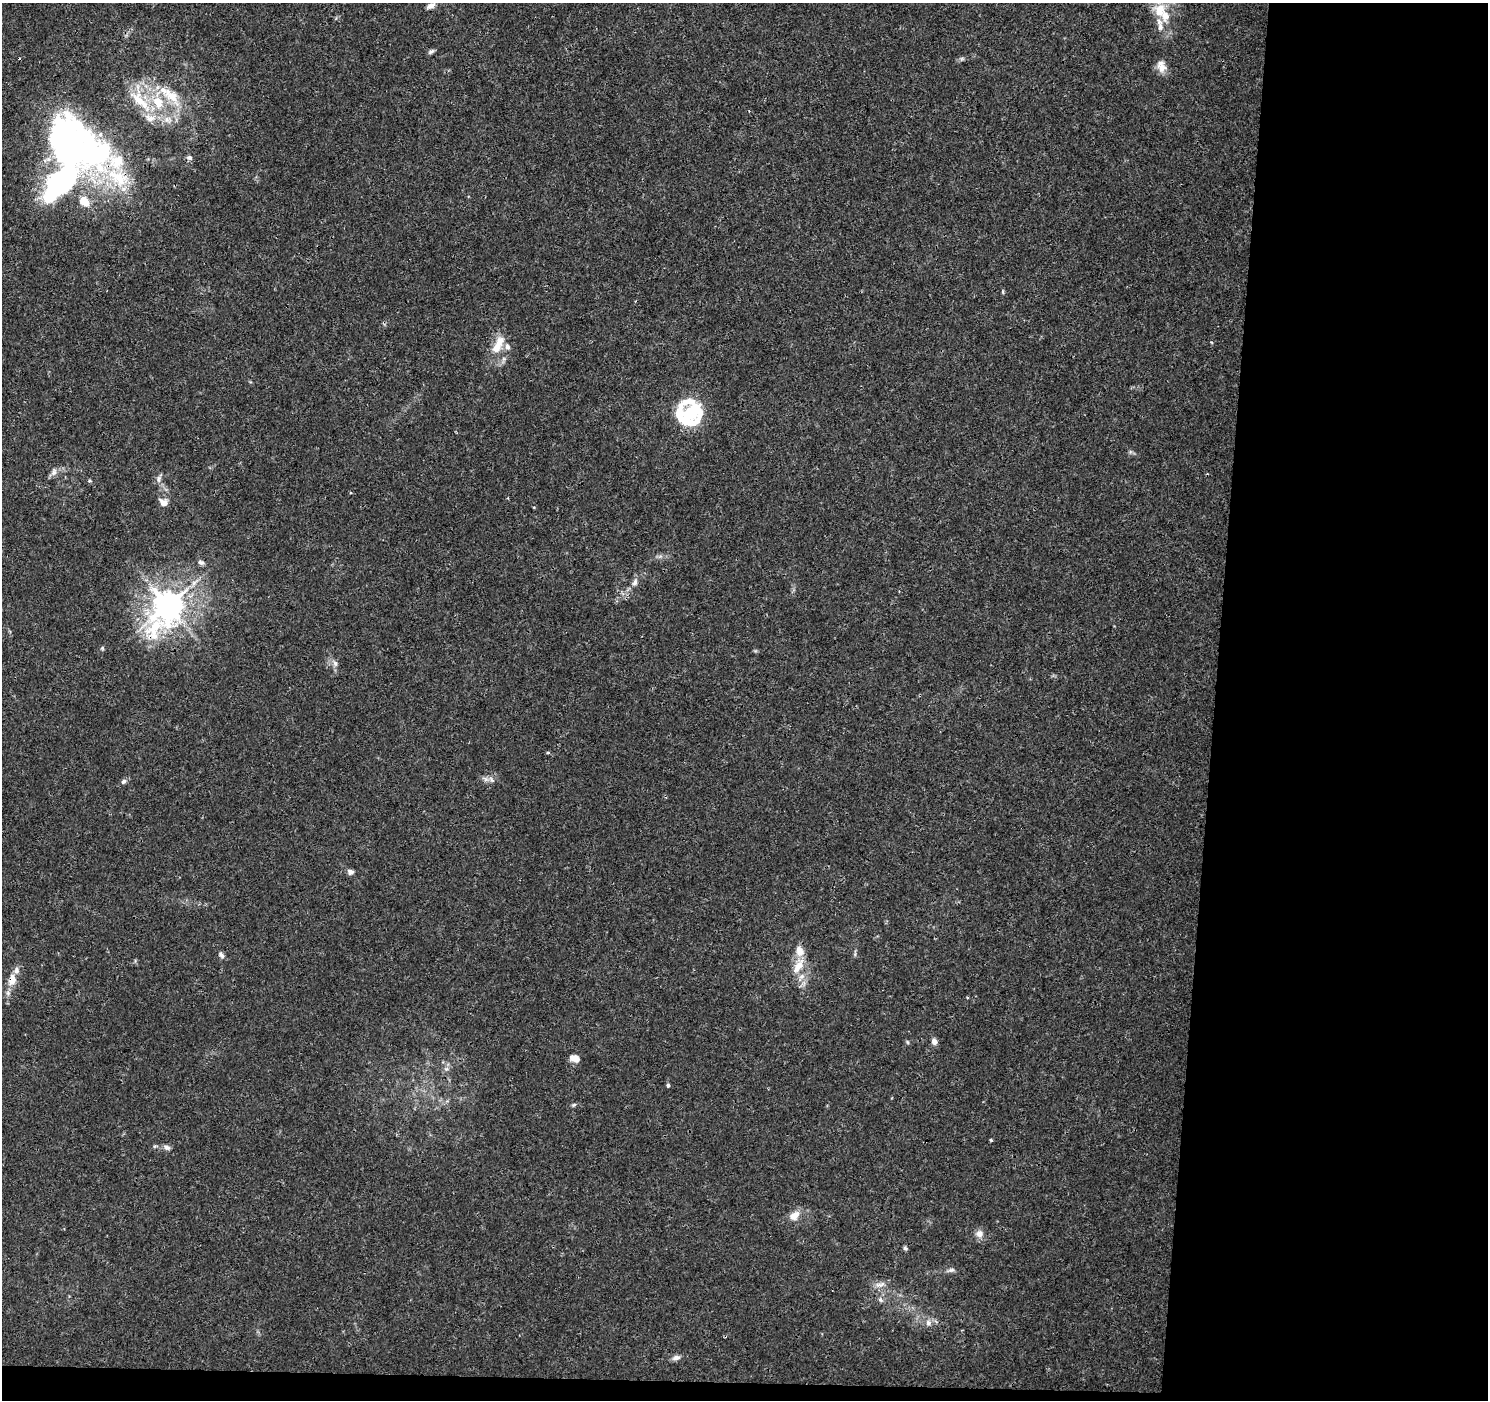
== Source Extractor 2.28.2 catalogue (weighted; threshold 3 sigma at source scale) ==
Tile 9 of 3 x 3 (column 3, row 3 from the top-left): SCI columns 2972-4457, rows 228-1625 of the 4466 x 4702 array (HDU 1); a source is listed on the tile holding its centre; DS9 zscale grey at full resolution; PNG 1490 x 1402 px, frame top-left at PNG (2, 3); no overlay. Shown black and unused: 20% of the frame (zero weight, under 3 of 4 exposures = <1% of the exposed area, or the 3 px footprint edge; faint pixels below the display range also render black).
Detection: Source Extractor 2.28.2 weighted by HDU 2 'WHT'; one run over the whole footprint, this tile lists its part. Background 0.00382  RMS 0.0011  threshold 0.0051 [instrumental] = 3 sigma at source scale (4.5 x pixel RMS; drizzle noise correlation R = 1.50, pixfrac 1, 0.0396/0.0396 arcsec/px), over >= 5 px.
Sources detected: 62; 4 inside a brighter object's white glare — not listed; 15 inside a brighter listed object's ellipse — not listed separately; the other 43 listed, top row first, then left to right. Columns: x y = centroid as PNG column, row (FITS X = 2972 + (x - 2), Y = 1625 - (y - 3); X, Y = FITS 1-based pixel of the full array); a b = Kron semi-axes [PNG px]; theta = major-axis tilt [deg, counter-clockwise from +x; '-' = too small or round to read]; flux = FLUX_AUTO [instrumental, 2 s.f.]
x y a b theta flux
431 6 10 6 29 0.64
1160 10 20 19 - 3.2
431 51 7 5 24 0.29
962 58 7 4 19 0.21
1162 68 14 11 -23 1.1
172 96 35 15 -46 3.4
140 100 48 18 -57 4.6
69 147 90 58 -24 41
189 158 8 6 -13 0.31
1003 292 7 3 83 0.15
498 345 27 10 64 2.2
691 414 28 21 52 8.1
1130 452 7 4 72 0.18
54 472 12 7 71 0.5
159 479 10 7 79 0.46
89 481 5 4 - 0.15
163 502 12 9 -37 0.71
201 562 9 6 -19 0.35
635 582 11 7 75 0.5
168 605 13 9 60 190
102 648 5 5 - 0.16
335 663 9 6 -70 0.41
491 780 11 5 -49 0.38
124 781 8 6 34 0.32
350 872 7 6 - 0.4
221 955 10 5 -53 0.34
798 966 24 11 63 2
12 980 15 9 82 1.4
907 1042 6 4 -88 0.14
934 1042 8 7 - 0.49
576 1059 10 8 83 0.65
668 1085 5 4 - 0.21
574 1105 7 5 22 0.19
991 1140 3 3 - 0.19
167 1147 9 6 -24 0.4
794 1216 13 9 33 1.3
979 1234 10 9 - 0.73
905 1248 6 5 - 0.21
951 1270 10 5 15 0.33
881 1284 14 6 18 0.66
880 1300 8 6 -47 0.3
928 1323 9 7 68 0.51
676 1358 11 6 14 0.48
Overlapping masked pixels (flux is a lower limit): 3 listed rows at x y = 69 147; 168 605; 12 980